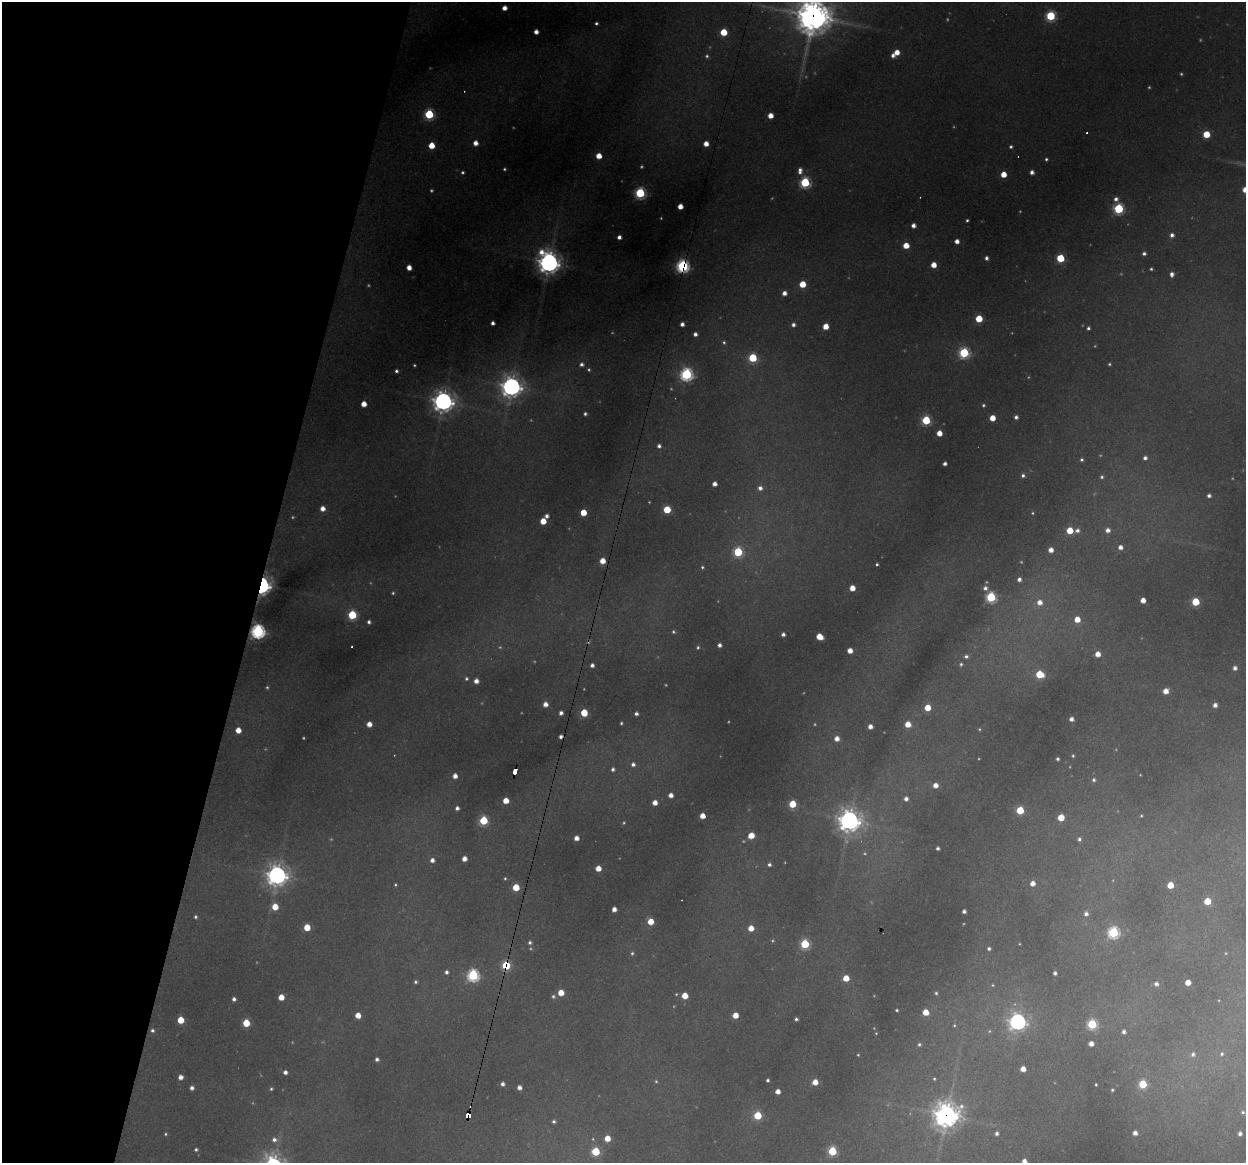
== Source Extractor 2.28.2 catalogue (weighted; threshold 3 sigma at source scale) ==
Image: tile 9 of 4 x 4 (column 1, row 3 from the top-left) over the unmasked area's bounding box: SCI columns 1-1244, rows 1277-2437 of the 4975 x 4996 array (HDU 1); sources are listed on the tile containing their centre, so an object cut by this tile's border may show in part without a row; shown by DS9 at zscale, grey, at full resolution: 1 PNG px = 1 image px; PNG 1248 x 1165 px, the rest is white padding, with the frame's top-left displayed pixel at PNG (2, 2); no overlay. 21% of this frame is shown black and not used: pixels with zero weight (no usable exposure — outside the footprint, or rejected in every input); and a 3 px margin inside the footprint's outer edge (the drizzle kernel's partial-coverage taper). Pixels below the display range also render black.
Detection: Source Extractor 2.28.2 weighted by HDU 2 'WHT'; one run over the whole footprint, this tile lists its part. Background 0.342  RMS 0.014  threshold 0.0634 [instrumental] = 3 sigma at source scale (4.5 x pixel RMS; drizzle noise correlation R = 1.50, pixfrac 1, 0.05/0.05 arcsec/px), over >= 5 px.
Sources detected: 310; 63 too faint to see at this stretch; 6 cosmic-ray / hot-pixel residue — not listed; the other 241 listed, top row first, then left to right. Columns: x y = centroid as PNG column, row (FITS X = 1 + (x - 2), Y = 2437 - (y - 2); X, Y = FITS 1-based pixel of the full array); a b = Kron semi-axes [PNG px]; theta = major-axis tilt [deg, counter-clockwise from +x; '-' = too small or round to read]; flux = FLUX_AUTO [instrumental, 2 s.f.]
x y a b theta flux
504 8 4 4 - 11
813 16 13 13 - 2900
1051 16 5 5 - 140
596 23 3 3 - 3.4
536 32 4 4 - 10
724 32 5 5 - 48
897 52 5 5 - 19
893 55 5 4 - 7.8
429 114 6 5 - 130
770 115 5 4 - 18
1087 133 3 3 - 3.6
1206 134 5 5 - 51
475 143 5 5 - 13
706 144 4 4 - 16
431 145 5 5 - 33
1011 147 5 4 - 3.2
599 156 5 5 - 22
1046 159 3 3 - 3
504 169 3 3 - 2.3
800 171 7 5 88 9
1032 172 4 4 - 7.8
1003 174 5 4 - 26
805 182 6 5 - 170
1245 190 5 4 - 19
640 193 6 6 - 180
1116 199 6 5 - 6.6
680 206 4 4 - 17
1118 209 6 5 - 160
967 220 3 3 - 2.8
913 225 4 4 - 9.4
1172 235 5 5 - 6.3
619 237 4 4 - 7
957 241 4 4 - 11
906 245 5 4 - 27
1144 253 4 4 - 5.1
986 258 4 3 - 5.5
1060 258 5 5 - 78
549 262 10 8 -81 1300
933 265 5 5 - 23
683 266 6 5 - 410
409 267 5 4 - 14
1151 269 3 3 - 2.6
1172 274 5 4 - 7.3
802 284 5 5 - 38
784 293 5 4 - 11
979 319 5 5 - 54
493 323 4 4 - 6.1
682 324 4 4 - 7.7
793 325 5 4 - 6.2
825 326 5 5 - 26
1088 328 4 3 - 3.8
695 334 4 4 - 6.2
724 342 5 5 - 2.9
964 353 6 6 - 190
753 358 5 5 - 100
581 364 5 4 - 6.5
414 365 3 3 - 2.1
396 371 4 4 - 4.5
686 374 6 6 - 300
511 386 8 8 - 1000
443 401 8 8 - 1100
364 404 5 4 - 20
983 405 4 4 - 2.6
585 414 4 3 - 3.8
1016 417 4 4 - 5.5
992 418 4 4 - 25
926 420 5 5 - 110
939 433 4 4 - 21
659 446 5 5 - 5.5
1145 458 5 5 - 6
1082 460 4 4 - 3.1
945 464 4 4 - 5.5
1023 475 6 5 - 4.8
1102 477 5 4 - 3.2
714 484 4 4 - 10
760 488 6 6 - 8.1
1209 495 5 5 - 6
322 508 5 5 - 13
667 509 5 5 - 64
583 512 5 5 - 34
547 516 4 4 - 6.8
543 521 5 4 - 29
1070 530 5 5 - 41
1077 530 6 5 - 6.4
1108 530 5 5 - 9.3
1120 547 5 5 - 9.7
1051 550 4 4 - 13
738 552 6 5 - 130
602 561 5 4 - 22
877 564 3 3 - 2.4
702 567 4 3 - 2.2
1019 579 5 4 - 6.7
263 586 9 6 75 490
852 588 4 4 - 23
985 588 6 6 - 7
393 593 4 4 - 2.4
991 597 6 5 - 170
1143 600 4 4 - 16
1039 602 7 6 - 15
1195 602 5 5 - 66
352 615 6 5 - 110
1077 619 5 5 - 26
369 622 4 4 - 4.7
258 631 6 6 - 450
673 632 5 5 - 2.9
783 634 4 4 - 5.5
819 637 6 5 - 32
719 645 4 4 - 6.2
698 647 5 4 - 2.9
850 651 4 4 - 17
1098 654 5 4 - 18
966 656 6 5 - 4.7
961 664 5 5 - 3.1
592 665 4 4 - 6.1
1235 668 5 4 - 7.6
1040 674 6 5 - 64
466 679 4 4 - 3
476 681 4 4 - 12
1166 691 5 4 - 18
545 704 5 4 - 13
1215 705 4 4 - 9
927 708 5 5 - 30
561 713 4 4 - 6.8
584 713 5 5 - 51
636 714 4 4 - 5.3
1071 719 4 4 - 8.9
621 723 3 3 - 2.3
369 724 4 4 - 16
908 724 5 4 - 25
870 726 4 4 - 11
238 730 5 4 - 20
561 737 4 4 - 6.8
837 738 5 5 - 13
1073 756 5 5 - 2.7
1057 759 4 3 - 4.1
633 764 5 5 - 5.6
613 769 4 4 - 4.2
514 771 7 4 77 110
455 776 5 4 - 12
1094 780 6 5 - 4.4
935 785 5 5 - 14
671 795 4 4 - 11
906 799 5 5 - 7.8
506 801 5 4 - 24
655 803 4 4 - 15
792 804 5 5 - 54
457 808 4 4 - 6.1
1020 810 5 5 - 70
702 816 5 4 - 21
1141 816 3 3 - 1.8
1061 817 5 5 - 45
483 820 6 5 - 85
849 820 9 8 - 1200
751 836 5 5 - 29
576 838 4 4 - 13
1079 839 5 5 - 4.4
938 848 4 4 - 4.9
464 859 4 4 - 13
432 860 5 5 - 8.5
769 864 4 4 - 4
598 868 5 4 - 21
277 875 8 8 - 1100
1032 883 5 4 - 13
1170 885 5 5 - 37
516 887 5 5 - 44
1207 901 5 5 - 42
275 907 5 5 - 31
614 909 4 4 - 12
964 911 4 4 - 6.2
1086 914 6 5 - 7.1
195 917 4 4 - 3
651 921 5 5 - 30
307 927 5 5 - 40
751 928 5 4 - 23
1113 932 6 6 - 220
530 942 5 4 - 4.3
805 944 5 5 - 110
989 949 4 4 - 4
632 953 5 4 - 3
506 965 7 6 - 52
446 972 4 4 - 5.1
1055 973 4 4 - 4.3
473 975 6 6 - 250
846 978 5 5 - 32
416 982 4 4 - 3.2
1188 982 5 4 - 21
1156 984 5 5 - 6.8
561 993 5 4 - 28
936 993 4 4 - 2.8
676 994 4 3 - 1.5
553 996 6 5 - 3.7
685 996 5 5 - 29
281 997 5 4 - 23
234 999 4 4 - 5.7
897 1010 3 3 - 2.6
925 1012 5 4 - 28
358 1015 5 4 - 19
735 1015 5 4 - 24
796 1019 4 4 - 3.5
181 1020 5 5 - 41
1017 1022 7 7 - 690
246 1023 5 5 - 56
1092 1024 6 6 - 140
954 1025 4 3 - 1.7
152 1030 5 5 - 4.2
1124 1032 5 4 - 5.5
876 1033 4 4 - 1.7
919 1044 4 4 - 3.1
1091 1044 4 4 - 13
1193 1054 7 6 - 6.6
1222 1054 7 6 - 5.6
377 1059 4 4 - 5
1023 1069 4 4 - 16
285 1072 4 4 - 7.1
180 1077 5 4 - 10
934 1079 3 3 - 1.8
767 1080 3 3 - 3.3
815 1082 5 4 - 20
502 1084 4 4 - 6.5
1143 1084 5 5 - 90
1096 1085 3 3 - 2
192 1088 4 4 - 6.6
519 1088 4 4 - 9.5
271 1089 5 4 - 2.6
1112 1090 3 3 - 2.4
778 1091 4 4 - 13
1243 1112 6 6 - 4.4
757 1115 5 5 - 79
946 1115 11 10 - 1400
467 1116 5 4 - 180
554 1121 4 4 - 4
997 1133 5 4 - 5.5
1135 1133 4 4 - 11
165 1134 5 4 - 2.1
1240 1134 4 4 - 6.2
607 1138 5 5 - 25
274 1140 8 7 - 8.5
196 1149 5 4 - 3.3
596 1151 5 5 - 82
832 1151 5 5 - 100
1024 1161 5 5 - 12
Overlapping masked pixels (flux is a lower limit): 9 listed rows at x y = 813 16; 683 266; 263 586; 258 631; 561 737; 514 771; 506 965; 946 1115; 467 1116
Isophote crosses this tile's border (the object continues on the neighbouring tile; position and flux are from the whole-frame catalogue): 3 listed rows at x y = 813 16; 1245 190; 1024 1161